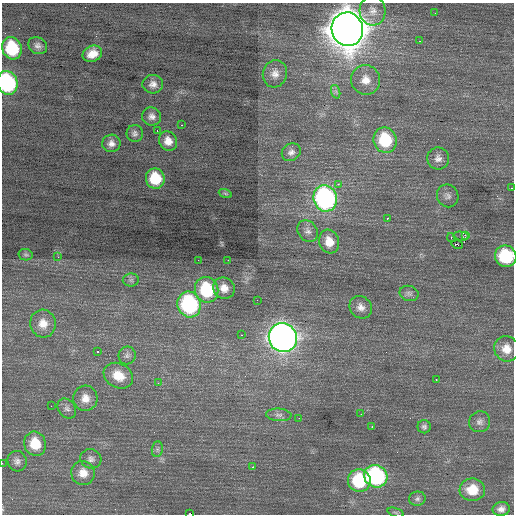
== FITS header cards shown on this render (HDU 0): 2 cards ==
NAXIS1  =                  512 / Axis length
NAXIS2  =                  512 / Axis length

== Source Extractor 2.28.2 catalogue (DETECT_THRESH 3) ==
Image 512 x 512 px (HDU 0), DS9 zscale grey, 1 PNG px = 1 image px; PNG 516 x 516 px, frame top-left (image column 1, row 512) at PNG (2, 3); each listed source drawn as its Kron ellipse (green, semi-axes under 4 px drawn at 4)
Background 0.348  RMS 0.94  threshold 2.81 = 3 sigma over >= 5 px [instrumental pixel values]
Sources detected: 80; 2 with non-positive FLUX_AUTO (blend fragments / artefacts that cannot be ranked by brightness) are neither listed nor drawn; the other 78 listed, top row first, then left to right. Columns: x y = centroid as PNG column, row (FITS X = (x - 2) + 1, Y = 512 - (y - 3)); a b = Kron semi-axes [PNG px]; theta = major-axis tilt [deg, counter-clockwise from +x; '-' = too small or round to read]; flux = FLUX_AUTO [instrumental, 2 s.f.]
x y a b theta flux
372 11 14 13 - 600
435 13 2 2 - 26
347 29 17 15 -74 160000
420 41 3 2 - 69
38 46 10 8 -29 280
12 48 11 9 -69 3500
92 54 10 7 22 710
275 74 14 12 75 560
366 80 15 14 - 870
7 83 12 10 -74 7700
153 84 10 9 - 390
336 92 7 4 -72 150
152 116 9 9 - 350
181 125 3 2 - 110
157 131 3 2 - 79
135 133 8 8 - 220
385 140 13 11 -71 3300
168 141 10 8 -63 590
111 143 9 8 - 390
291 152 10 8 34 290
438 158 11 11 - 400
155 179 10 9 - 2100
338 184 2 2 - 450
512 188 3 2 - 41
225 193 6 4 -19 83
448 196 11 10 - 300
325 198 13 11 -73 15000
388 218 4 3 - 320
308 231 11 9 -53 340
465 235 3 2 - 910
461 236 8 4 -10 140
451 237 4 3 - 380
329 242 12 10 -72 850
457 245 6 2 -18 240
26 255 7 5 -11 120
506 256 11 10 - 4200
58 257 4 3 - 56
198 260 2 2 - 98
228 260 2 2 - 120
131 280 8 6 1 170
224 288 11 10 - 630
207 290 13 11 -71 4000
409 293 9 7 -14 200
257 300 2 2 - 140
189 304 13 11 -68 8300
361 307 12 10 -48 450
43 324 14 13 - 830
242 335 2 2 - 130
283 338 15 14 - 48000
507 349 13 12 - 790
98 351 3 3 - 150
127 355 9 8 - 240
118 376 15 12 -29 1200
436 379 3 2 - 76
158 383 3 2 - 73
85 398 12 12 - 670
51 406 2 2 - 52
67 409 11 8 -54 280
361 414 2 2 - 29
279 415 13 6 -4 270
299 418 3 2 - 49
480 422 11 10 - 310
372 427 3 2 - 89
424 427 6 6 - 180
35 444 12 11 - 1500
157 449 8 5 83 150
91 459 11 9 -25 290
17 461 10 9 - 310
2 463 2 2 - 88
252 467 3 3 - 44
83 473 12 12 - 700
376 476 12 11 - 9200
359 481 11 11 - 4100
472 490 13 11 -2 1500
417 499 8 7 - 200
501 509 9 7 11 350
395 512 8 3 -19 96
190 514 4 2 - 5000
At the frame edge (FLAGS 8, measured only in part): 6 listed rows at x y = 347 29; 7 83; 512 188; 506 256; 2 463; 190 514
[2 non-positive-flux detections neither listed nor drawn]